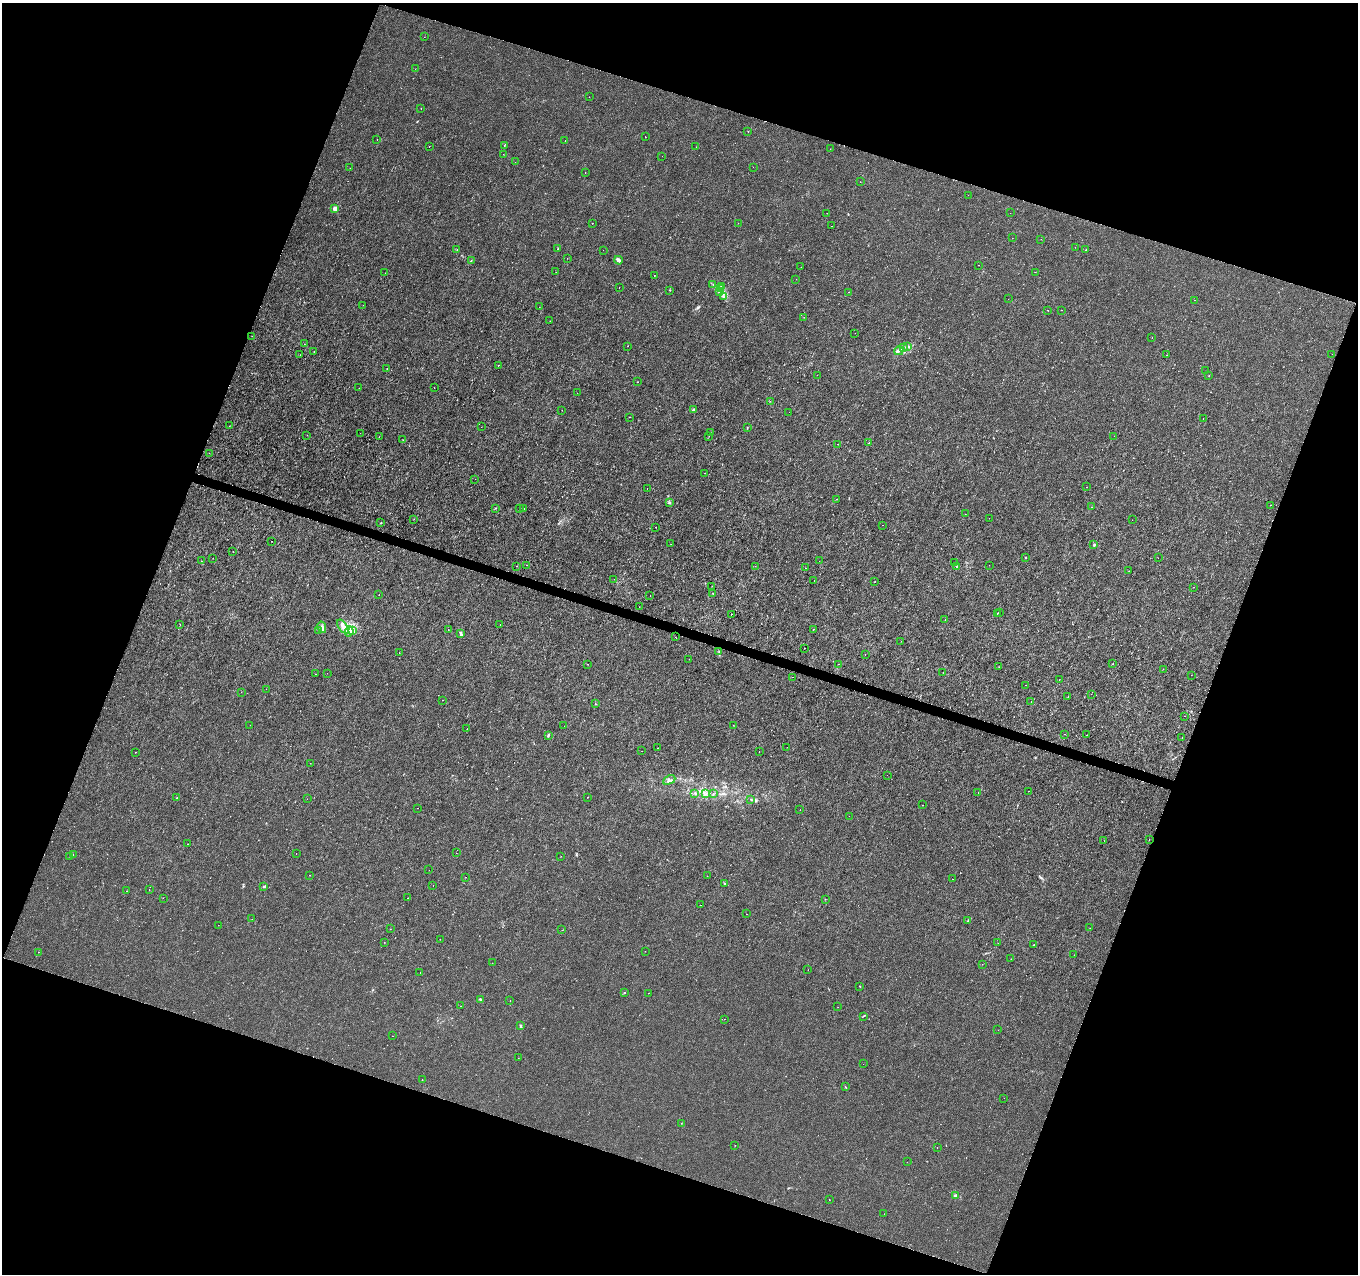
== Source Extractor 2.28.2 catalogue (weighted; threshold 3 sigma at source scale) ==
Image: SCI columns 1-5424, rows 216-5303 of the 5432 x 5583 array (HDU 1 of 3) = the unmasked area's bounding box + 8 px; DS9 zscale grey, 4 x 4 block average (1 PNG px = mean of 4 x 4 image px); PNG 1360 x 1276 px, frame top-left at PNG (2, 3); each listed source drawn as its Kron ellipse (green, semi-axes under 4 px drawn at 4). Shown black and unused: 39% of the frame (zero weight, under 3 of 6 exposures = <1% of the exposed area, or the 3 px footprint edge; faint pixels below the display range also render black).
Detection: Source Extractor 2.28.2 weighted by HDU 2 'WHT'. Background -1.38e-05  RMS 0.0013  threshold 0.00512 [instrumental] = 3 sigma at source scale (4.09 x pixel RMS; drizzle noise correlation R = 1.36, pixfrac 0.8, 0.0396/0.0396 arcsec/px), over >= 5 px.
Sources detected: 299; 5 too faint to see at this stretch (4 x 4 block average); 6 cosmic-ray / hot-pixel residue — neither listed nor drawn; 3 coinciding with a brighter row at this scale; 7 inside a brighter listed object's ellipse — not listed separately; the other 278 listed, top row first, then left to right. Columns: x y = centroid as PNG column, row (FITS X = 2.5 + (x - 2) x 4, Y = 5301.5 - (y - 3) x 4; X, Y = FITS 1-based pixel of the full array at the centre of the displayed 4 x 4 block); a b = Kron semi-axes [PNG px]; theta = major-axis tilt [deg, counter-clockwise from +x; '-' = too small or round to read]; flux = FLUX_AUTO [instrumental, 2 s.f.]
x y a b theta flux
424 37 2 2 - 0.13
415 69 2 2 - 0.37
589 97 2 2 - 0.17
421 108 2 2 - 0.21
748 131 2 2 - 0.38
645 137 2 2 - 0.22
377 140 2 2 - 0.12
565 141 2 2 - 0.14
429 146 2 2 - 0.17
504 146 2 2 - 0.22
696 147 2 2 - 0.13
830 149 2 2 - 0.21
503 154 2 2 - 0.12
662 156 2 2 - 0.074
515 162 2 2 - 0.14
753 167 2 2 - 0.12
350 168 2 2 - 0.12
585 173 2 2 - 0.41
860 182 2 2 - 0.21
968 195 2 2 - 0.1
335 208 3 3 - 2.6
827 213 2 2 - 0.11
1010 213 2 2 - 0.094
592 223 2 2 - 0.21
738 223 2 2 - 0.1
832 226 2 2 - 0.15
1012 238 2 2 - 0.095
1041 239 2 2 - 0.14
1075 247 2 2 - 0.091
558 248 2 2 - 0.26
457 250 2 2 - 0.15
603 250 2 2 - 0.099
1086 250 2 2 - 0.63
567 258 2 2 - 0.12
618 260 4 2 - 2.7
471 261 3 2 - 0.46
979 265 2 2 - 0.33
801 267 2 2 - 0.15
556 272 2 2 - 0.11
1035 272 2 2 - 0.089
385 273 2 2 - 0.14
654 275 2 2 - 0.5
796 279 2 2 - 0.26
713 285 2 2 - 0.16
722 286 3 3 - 1.5
619 287 2 2 - 0.14
721 289 3 2 - 1
670 290 2 2 - 0.27
719 291 4 2 - 1.5
849 292 2 2 - 0.17
723 297 2 2 - 0.31
1008 299 2 2 - 0.15
1194 300 2 2 - 0.11
363 305 2 2 - 0.11
539 307 2 2 - 0.15
1048 310 2 2 - 0.25
1061 310 2 2 - 0.2
804 317 2 2 - 0.23
550 321 2 2 - 0.12
855 333 2 2 - 0.11
252 336 2 2 - 0.13
1152 337 2 2 - 0.12
304 344 2 2 - 0.19
628 346 2 2 - 0.16
908 346 3 2 - 0.97
903 348 4 2 - 0.98
314 351 2 2 - 0.21
899 351 5 2 - 1.1
1332 354 2 2 - 0.075
300 355 2 2 - 0.11
1167 355 2 2 - 0.42
498 365 2 2 - 0.2
387 368 2 2 - 0.3
1205 371 2 2 - 0.22
817 375 2 2 - 0.099
1209 376 2 2 - 0.18
638 382 2 2 - 0.24
359 388 2 2 - 0.24
434 388 2 2 - 0.17
577 393 2 2 - 0.09
770 401 2 2 - 0.12
562 410 2 2 - 0.16
693 410 2 2 - 0.85
789 412 2 2 - 0.11
629 417 2 2 - 0.13
1203 419 2 2 - 0.16
229 426 2 2 - 0.15
481 427 2 2 - 0.19
747 428 3 2 - 0.38
360 433 2 2 - 0.13
710 433 2 2 - 0.15
307 435 2 2 - 0.12
709 436 2 2 - 0.19
1114 436 2 2 - 0.093
379 437 2 2 - 0.095
403 440 3 2 - 0.2
869 443 2 2 - 0.33
838 444 2 2 - 0.16
209 453 2 2 - 0.15
704 473 2 2 - 0.15
475 479 2 2 - 0.11
1086 487 2 2 - 0.11
647 488 2 2 - 0.14
837 499 2 2 - 0.34
669 502 2 2 - 0.54
1271 505 2 2 - 0.2
1092 507 2 2 - 0.16
496 508 2 2 - 0.23
519 509 2 2 - 0.2
524 509 2 2 - 0.22
965 514 2 2 - 0.14
989 518 2 2 - 0.14
414 519 2 2 - 0.14
1132 520 2 2 - 0.11
381 523 2 2 - 0.38
883 525 2 2 - 0.14
656 527 2 2 - 0.43
272 541 2 2 - 0.23
671 544 2 2 - 0.1
1094 545 3 2 - 0.81
233 551 2 2 - 0.21
1025 557 2 2 - 0.38
213 558 2 2 - 0.18
1158 558 2 2 - 0.079
201 561 2 2 - 0.14
819 561 2 2 - 0.074
955 562 2 2 - 0.24
526 565 2 2 - 0.17
989 565 2 2 - 0.12
516 566 2 2 - 0.35
755 566 2 2 - 0.16
956 566 2 2 - 0.36
806 568 2 2 - 0.19
1129 571 2 2 - 0.26
614 579 2 2 - 0.12
814 580 2 2 - 0.1
875 581 2 2 - 0.24
712 586 2 2 - 0.11
1194 587 2 2 - 0.14
713 593 2 2 - 0.32
379 595 2 2 - 0.13
650 595 2 2 - 0.21
639 607 2 2 - 0.44
999 612 2 2 - 0.19
997 613 2 2 - 0.47
731 614 2 2 - 0.24
945 620 2 2 - 0.17
500 624 2 2 - 0.1
180 625 2 2 - 0.12
343 626 8 4 -55 3.8
322 627 6 3 -77 1.7
813 629 2 2 - 0.18
319 630 3 2 - 0.71
352 630 3 2 - 1.2
448 630 2 2 - 0.17
349 632 5 3 - 1.8
461 634 4 2 - 1.6
675 637 2 2 - 0.085
901 641 2 2 - 0.093
805 648 2 2 - 0.13
719 652 2 2 - 0.26
399 653 2 2 - 0.19
865 654 2 2 - 0.23
689 659 2 2 - 0.12
587 664 2 2 - 0.44
838 664 2 2 - 0.13
1112 664 2 2 - 0.23
998 667 2 2 - 0.12
1163 669 2 2 - 0.26
943 672 2 2 - 0.13
327 673 2 2 - 0.29
316 674 2 2 - 0.52
1191 675 2 2 - 0.18
792 677 2 2 - 0.25
1059 680 2 2 - 0.1
1025 685 2 2 - 0.23
266 689 2 2 - 0.085
241 692 2 2 - 0.13
1091 694 2 2 - 0.11
1068 696 2 2 - 0.19
443 700 2 2 - 0.19
1031 701 2 2 - 0.086
595 704 2 2 - 0.24
1184 716 2 2 - 0.11
250 725 2 2 - 0.16
733 725 2 2 - 0.14
564 726 2 2 - 0.14
467 729 2 2 - 0.57
1064 734 2 2 - 0.16
548 735 3 2 - 1.1
1086 735 2 2 - 0.12
1182 738 2 2 - 0.24
787 747 2 2 - 0.16
657 748 2 2 - 0.13
642 751 2 2 - 0.14
759 751 2 2 - 0.11
135 752 2 2 - 0.19
310 763 2 2 - 0.13
887 775 2 2 - 0.09
669 780 7 3 26 2.1
1028 791 2 2 - 0.3
978 792 2 2 - 0.12
695 793 2 2 - 0.56
706 794 2 2 - 0.33
713 794 2 2 - 0.26
587 797 2 2 - 0.24
177 798 2 2 - 0.48
307 799 2 2 - 0.11
751 799 2 2 - 0.29
922 805 2 2 - 0.093
418 808 2 2 - 0.28
800 810 2 2 - 0.14
849 816 2 2 - 0.12
1149 839 2 2 - 0.26
1104 841 2 2 - 0.11
187 844 2 2 - 0.14
296 853 2 2 - 0.13
456 853 2 2 - 0.099
73 855 2 2 - 0.095
70 856 2 2 - 0.24
561 856 2 2 - 0.13
429 870 2 2 - 0.099
309 875 2 2 - 0.13
707 876 2 2 - 0.16
466 877 2 2 - 0.14
952 879 2 2 - 0.19
724 883 2 2 - 0.37
433 886 2 2 - 0.15
264 887 3 2 - 0.72
149 889 2 2 - 0.14
126 891 2 2 - 0.16
163 898 2 2 - 0.13
407 898 2 2 - 0.12
825 899 2 2 - 0.13
701 905 2 2 - 0.14
746 914 2 2 - 0.16
252 919 2 2 - 0.25
968 920 3 2 - 0.54
218 925 2 2 - 0.096
1090 928 2 2 - 0.13
390 929 2 2 - 0.14
562 930 2 2 - 0.14
440 939 2 2 - 0.2
384 942 2 2 - 0.13
998 943 2 2 - 0.13
1034 945 2 2 - 0.23
645 951 2 2 - 0.12
38 952 2 2 - 0.18
1074 955 2 2 - 0.27
1011 959 2 2 - 0.12
492 963 2 2 - 0.17
982 964 2 2 - 0.11
808 970 2 2 - 0.18
420 973 2 2 - 0.11
860 986 2 2 - 0.34
624 993 2 2 - 0.34
648 993 2 2 - 0.08
481 1000 4 2 - 1.1
510 1001 2 2 - 0.44
460 1006 2 2 - 0.12
838 1007 2 2 - 0.13
863 1016 2 2 - 0.27
724 1019 2 2 - 0.13
520 1026 4 2 - 0.92
998 1030 2 2 - 0.14
392 1036 2 2 - 0.19
518 1058 2 2 - 0.1
863 1064 2 2 - 0.092
422 1079 2 2 - 0.15
845 1087 2 2 - 0.27
1004 1098 2 2 - 0.1
681 1123 2 2 - 0.26
735 1145 2 2 - 0.16
937 1148 2 2 - 0.15
907 1162 2 2 - 0.11
955 1196 2 2 - 8.2
829 1200 2 2 - 0.2
884 1214 2 2 - 0.099
Diffuse or blended objects may show on this block-average render without a row.